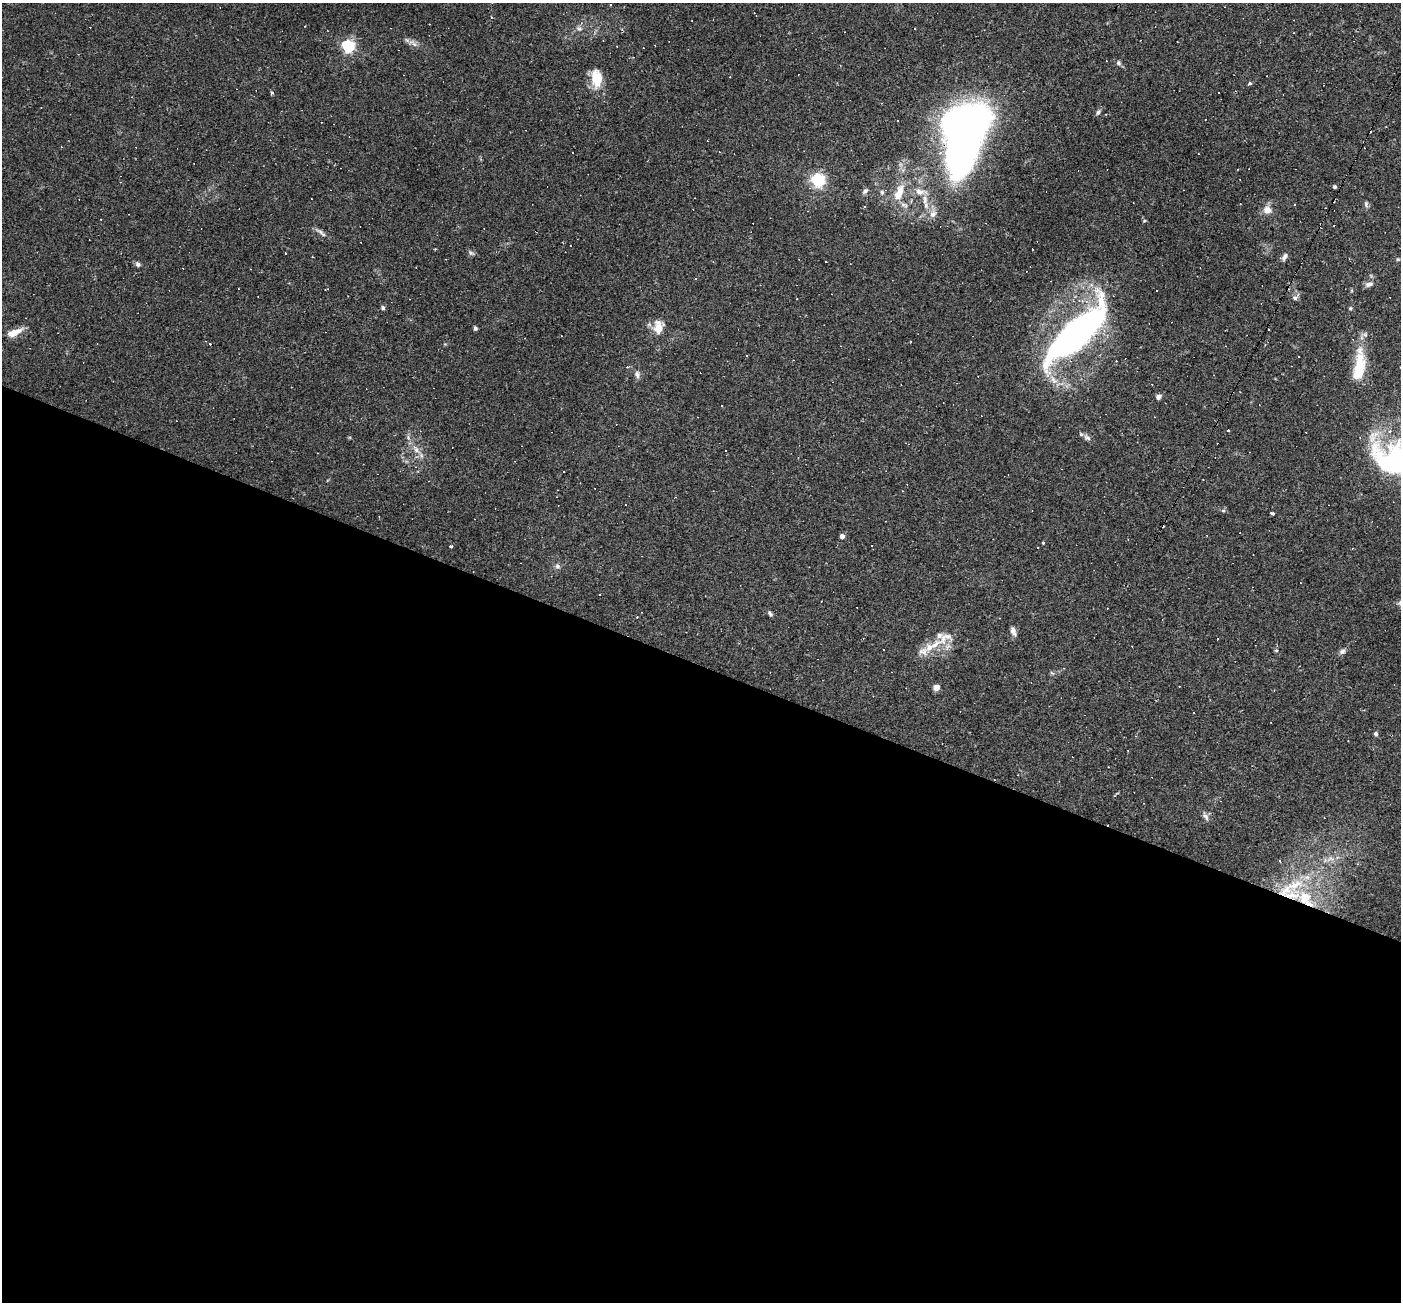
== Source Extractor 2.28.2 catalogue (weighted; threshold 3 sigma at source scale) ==
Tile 14 of 4 x 4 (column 2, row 4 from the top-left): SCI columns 1400-2798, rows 272-1571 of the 5597 x 5610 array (HDU 1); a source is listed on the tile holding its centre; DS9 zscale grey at full resolution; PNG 1403 x 1304 px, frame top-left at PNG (2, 3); no overlay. Shown black and unused: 49% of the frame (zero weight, under 2 of 3 exposures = <1% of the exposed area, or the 3 px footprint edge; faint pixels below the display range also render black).
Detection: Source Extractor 2.28.2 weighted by HDU 2 'WHT'; one run over the whole footprint, this tile lists its part. Background 0.0261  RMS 0.0043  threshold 0.0194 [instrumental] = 3 sigma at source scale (4.5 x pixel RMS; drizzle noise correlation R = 1.50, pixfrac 1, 0.05/0.05 arcsec/px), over >= 5 px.
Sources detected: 129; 4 inside a brighter object's white glare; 48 cosmic-ray / hot-pixel residue — not listed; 10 inside a brighter listed object's ellipse — not listed separately; the other 67 listed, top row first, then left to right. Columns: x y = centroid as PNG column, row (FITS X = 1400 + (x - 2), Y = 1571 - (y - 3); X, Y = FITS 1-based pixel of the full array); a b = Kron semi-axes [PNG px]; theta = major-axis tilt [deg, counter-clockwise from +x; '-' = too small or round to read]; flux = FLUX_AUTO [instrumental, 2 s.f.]
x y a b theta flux
579 29 8 6 -3 1.2
414 44 8 5 -45 1.4
348 46 5 5 - 74
1118 63 6 6 - 0.84
596 78 21 12 -81 9.8
1250 83 5 4 - 0.67
1218 92 2 2 - 0.4
272 93 4 4 - 0.6
1098 112 7 5 54 1
965 124 59 37 25 150
61 147 3 2 - 0.35
818 180 5 5 - 93
1335 187 5 4 - 0.7
865 191 8 6 43 1.3
900 191 20 11 79 6.8
919 191 14 9 -16 3.6
882 192 6 5 - 0.87
1366 204 8 5 -82 0.94
865 206 3 3 - 0.81
1267 210 9 7 -6 3.7
933 214 11 9 41 2.7
1144 221 5 3 - 0.41
321 233 18 5 -38 1.7
471 253 8 5 -16 0.89
312 257 3 2 - 0.52
1284 257 11 5 63 1.4
1398 259 5 5 - 0.57
138 264 7 6 - 1.1
1369 284 10 6 16 1.8
325 290 4 2 - 0.38
1156 290 2 2 - 0.37
1295 298 7 5 -17 1.1
383 308 6 5 - 0.74
1350 308 5 4 - 0.55
659 327 16 11 84 6
475 328 5 4 - 0.79
14 333 17 6 23 5.6
1075 335 67 32 52 110
1116 361 2 2 - 0.24
1359 367 44 13 82 16
637 374 10 7 -80 1.5
1158 397 6 6 - 1.3
721 406 2 2 - 0.39
1228 430 3 3 - 0.75
1087 438 11 7 -25 1.6
416 449 14 6 -52 2.9
725 451 3 2 - 0.41
1394 463 47 20 64 40
1223 511 6 4 0 0.62
1272 513 4 3 - 0.84
842 536 4 4 - 3
1128 540 3 2 - 0.27
1043 543 4 3 - 0.41
451 546 5 3 - 0.54
557 566 8 5 -28 1
770 613 9 5 -45 0.94
637 617 2 2 - 0.26
1013 631 12 6 -72 1.9
945 638 27 14 34 7.9
1217 639 3 2 - 0.26
1276 650 5 3 - 0.46
1342 651 9 6 31 1.3
936 687 7 6 - 2.6
1376 734 5 5 - 0.91
1206 816 12 6 -59 1.5
1295 885 30 13 20 13
1305 898 22 15 -55 12
Overlapping masked pixels (flux is a lower limit): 2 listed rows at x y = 965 124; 1305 898
Isophote crosses this tile's border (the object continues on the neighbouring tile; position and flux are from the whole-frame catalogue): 1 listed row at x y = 1394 463